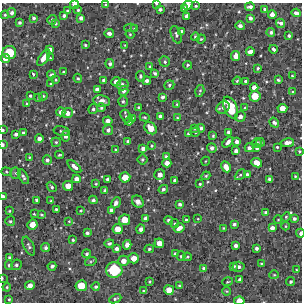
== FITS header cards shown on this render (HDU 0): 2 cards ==
NAXIS1  =                  300 / Width of image
NAXIS2  =                  300 / Height of image

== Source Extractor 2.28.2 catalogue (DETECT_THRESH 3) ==
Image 300 x 300 px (HDU 0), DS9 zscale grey, 1 PNG px = 1 image px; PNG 304 x 304 px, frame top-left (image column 1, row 300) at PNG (2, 3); each listed source drawn as its Kron ellipse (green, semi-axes under 4 px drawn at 4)
Background 2330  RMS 240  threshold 718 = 3 sigma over >= 5 px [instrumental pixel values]
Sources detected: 238; all 238 listed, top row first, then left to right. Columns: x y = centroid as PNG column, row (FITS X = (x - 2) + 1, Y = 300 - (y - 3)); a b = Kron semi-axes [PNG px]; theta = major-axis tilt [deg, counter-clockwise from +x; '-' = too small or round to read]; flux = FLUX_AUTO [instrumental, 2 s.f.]
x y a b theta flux
156 4 3 3 - 16000
75 5 4 4 - 73000
106 5 3 2 - 18000
188 5 5 4 - 100000
196 6 4 3 - 20000
250 7 5 3 - 50000
184 8 4 4 - 46000
160 9 4 3 - 36000
265 9 3 3 - 31000
78 10 3 3 - 20000
67 11 3 3 - 16000
12 13 5 4 - 47000
296 13 5 4 - 60000
272 14 4 4 - 81000
5 15 4 3 - 19000
64 16 3 3 - 32000
187 16 4 4 - 66000
34 18 3 3 - 28000
81 18 4 4 - 54000
250 18 4 3 - 42000
52 20 5 4 - 27000
19 22 3 3 - 27000
56 23 4 4 - 21000
281 23 5 4 - 50000
240 26 4 4 - 47000
130 28 6 4 -1 25000
134 29 4 3 - 19000
182 31 4 3 - 48000
271 32 4 4 - 36000
109 34 5 3 - 58000
130 34 4 4 - 16000
176 35 9 5 -70 39000
289 36 3 3 - 32000
195 37 4 4 - 26000
201 39 4 3 - 17000
85 45 3 3 - 20000
125 45 2 2 - 11000
273 49 4 3 - 38000
50 50 4 4 - 61000
250 52 4 4 - 90000
9 53 7 6 - 440000
236 56 5 4 - 110000
44 58 9 4 54 140000
50 58 3 2 - 13000
5 59 5 4 - 96000
165 62 5 5 - 30000
110 64 5 4 - 37000
188 65 4 3 - 24000
150 67 3 3 - 16000
258 68 4 3 - 21000
63 72 3 2 - 14000
155 73 4 3 - 33000
33 74 3 3 - 22000
51 75 4 3 - 32000
140 76 5 4 - 29000
292 76 3 2 - 15000
78 78 5 4 - 21000
56 80 3 2 - 15000
103 80 3 3 - 26000
278 80 3 3 - 23000
147 81 4 3 - 49000
237 81 4 3 - 18000
246 81 4 3 - 37000
116 82 4 4 - 79000
51 84 4 3 - 24000
123 85 6 5 - 74000
169 85 5 4 - 29000
254 87 4 4 - 90000
97 89 4 4 - 54000
124 91 5 4 - 45000
200 91 6 3 74 21000
293 92 4 3 - 15000
30 96 3 3 - 20000
43 96 4 3 - 17000
255 96 5 5 - 230000
162 97 3 3 - 41000
38 98 3 2 - 17000
102 101 8 5 -9 96000
123 101 5 4 - 27000
27 104 4 3 - 18000
177 104 4 4 - 20000
101 108 4 4 - 25000
139 108 3 3 - 25000
223 108 7 5 39 48000
231 108 12 6 -65 600000
245 108 4 3 - 17000
282 108 5 4 - 150000
93 109 5 4 - 34000
61 112 4 4 - 71000
68 113 5 5 - 82000
126 116 7 4 -61 31000
160 116 4 4 - 50000
240 116 5 5 - 56000
145 117 5 3 - 18000
132 118 3 3 - 25000
177 118 4 3 - 13000
108 121 5 4 - 70000
129 121 4 4 - 46000
274 123 5 4 - 50000
151 128 7 5 -45 180000
195 128 4 2 - 13000
201 128 4 4 - 37000
3 130 3 3 - 23000
108 130 5 5 - 45000
62 131 8 4 -13 29000
195 132 5 4 - 26000
228 132 3 3 - 36000
23 133 4 3 - 37000
16 134 4 3 - 45000
188 134 3 3 - 30000
66 136 5 4 - 53000
213 136 3 2 - 16000
39 139 4 4 - 72000
128 141 3 3 - 35000
56 142 5 4 - 23000
228 142 6 3 50 60000
237 142 4 4 - 63000
261 142 4 4 - 21000
257 143 5 4 - 32000
287 143 7 4 9 87000
3 145 4 3 - 29000
152 146 4 3 - 18000
277 147 3 3 - 19000
212 148 5 5 - 49000
249 148 4 4 - 45000
257 148 4 3 - 39000
143 149 4 4 - 56000
116 150 4 3 - 22000
236 151 4 4 - 54000
299 151 3 2 - 17000
60 155 4 2 - 20000
29 157 4 3 - 15000
166 157 4 3 - 32000
47 160 5 4 - 45000
142 160 5 5 - 26000
206 161 4 3 - 12000
167 163 4 4 - 84000
257 163 6 4 -22 140000
74 167 8 4 -42 72000
226 167 6 4 -62 120000
6 172 5 4 - 20000
15 173 5 5 - 24000
160 175 5 5 - 91000
240 175 6 4 45 26000
247 175 4 3 - 42000
206 176 4 4 - 20000
295 176 3 3 - 18000
23 177 8 4 -60 38000
125 177 5 5 - 180000
76 179 4 4 - 81000
108 179 4 3 - 42000
270 179 4 3 - 45000
175 180 4 4 - 54000
96 184 3 3 - 15000
200 184 3 3 - 20000
68 186 5 5 - 140000
52 187 5 4 - 28000
163 189 5 4 - 39000
105 191 4 4 - 33000
3 197 4 3 - 57000
37 200 3 3 - 33000
93 200 4 3 - 35000
51 201 3 3 - 22000
138 202 6 5 - 64000
116 203 6 4 61 61000
180 204 4 3 - 36000
56 209 3 3 - 19000
111 210 4 3 - 47000
9 211 3 3 - 17000
81 211 3 3 - 17000
266 212 4 3 - 39000
34 214 3 2 - 14000
42 215 4 3 - 19000
286 217 5 4 - 19000
145 218 4 4 - 57000
198 219 3 2 - 11000
294 219 3 3 - 36000
124 220 5 5 - 200000
169 220 5 4 - 40000
186 220 4 3 - 37000
278 220 4 3 - 11000
10 221 5 5 - 26000
69 221 3 3 - 13000
175 223 4 4 - 19000
32 224 5 5 - 150000
234 224 4 3 - 35000
285 226 4 3 - 11000
179 228 5 4 - 98000
224 228 3 3 - 15000
272 228 4 4 - 62000
118 229 5 5 - 160000
141 229 4 4 - 57000
87 233 4 4 - 39000
300 233 4 3 - 45000
73 240 4 4 - 23000
109 243 5 4 - 33000
159 243 5 4 - 130000
127 245 5 4 - 89000
29 246 10 5 -64 40000
235 246 3 3 - 51000
46 248 4 4 - 38000
257 248 4 3 - 43000
116 249 4 3 - 59000
149 249 4 3 - 24000
86 254 4 4 - 25000
175 254 4 3 - 41000
181 256 5 4 - 23000
9 257 3 3 - 16000
187 257 4 4 - 18000
134 258 5 5 - 140000
91 261 6 4 19 20000
123 261 5 5 - 110000
261 263 4 2 - 13000
9 265 4 3 - 27000
16 265 5 5 - 32000
52 266 4 4 - 34000
234 266 4 4 - 23000
239 267 6 5 - 53000
204 268 4 4 - 29000
114 270 8 8 - 760000
296 270 4 3 - 15000
274 275 5 4 - 18000
2 278 3 2 - 12000
240 280 4 3 - 50000
150 281 3 2 - 15000
228 282 5 3 - 18000
291 282 4 3 - 28000
30 285 5 4 - 100000
81 286 6 5 - 250000
179 286 3 3 - 19000
7 287 4 4 - 21000
96 287 4 4 - 29000
169 290 5 5 - 150000
144 291 4 3 - 22000
226 291 4 3 - 16000
9 299 3 3 - 17000
115 299 6 3 24 27000
239 301 5 4 - 150000
At the frame edge (FLAGS 8, measured only in part): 9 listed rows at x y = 156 4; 75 5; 188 5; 3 130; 3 145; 3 197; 300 233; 2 278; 239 301